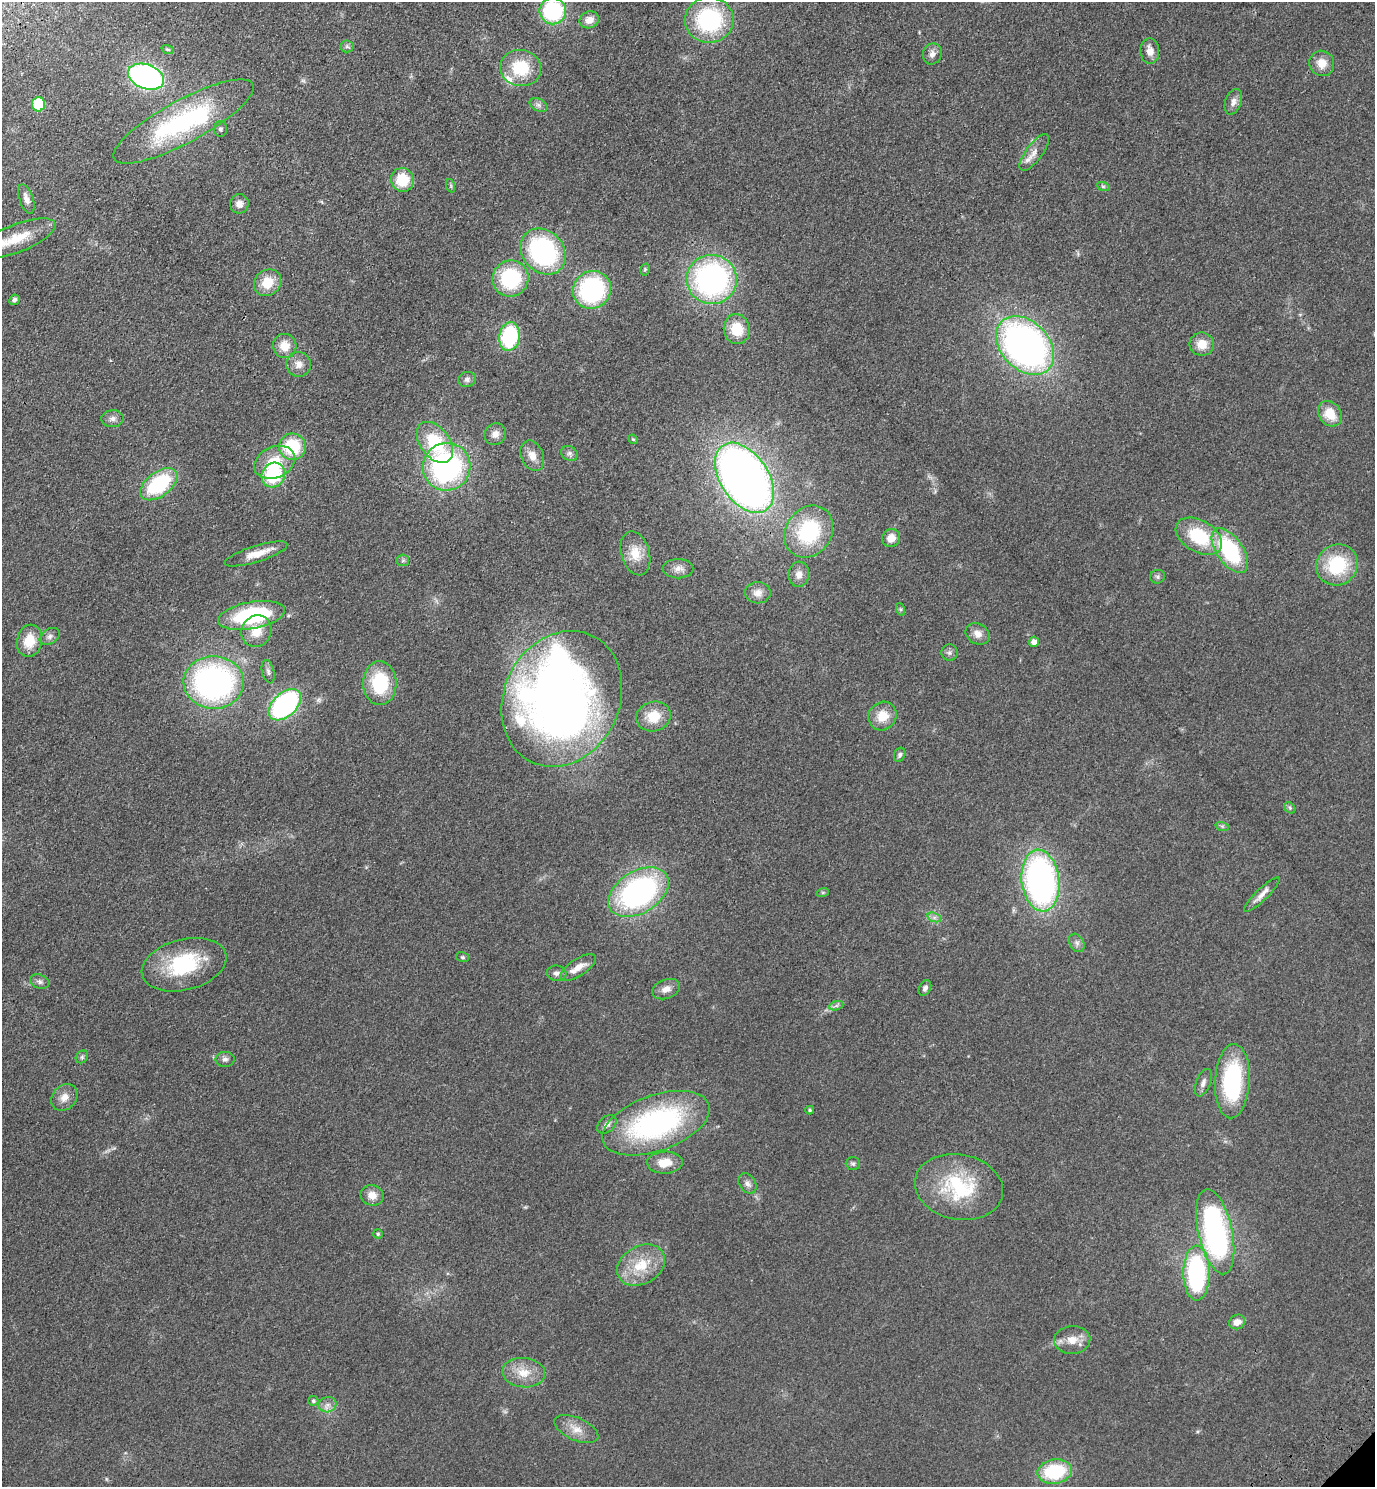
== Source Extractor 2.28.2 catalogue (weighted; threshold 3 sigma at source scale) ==
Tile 11 of 4 x 4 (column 3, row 3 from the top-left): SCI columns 3126-4498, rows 1573-3057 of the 6111 x 6115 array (HDU 1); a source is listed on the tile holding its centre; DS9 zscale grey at full resolution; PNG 1377 x 1489 px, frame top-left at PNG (2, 2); each listed source drawn as its Kron ellipse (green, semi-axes under 4 px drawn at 4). Shown black and unused: <1% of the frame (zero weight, under 3 of 4 exposures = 6% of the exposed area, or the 3 px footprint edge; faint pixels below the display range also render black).
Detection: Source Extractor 2.28.2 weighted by HDU 2 'WHT'; one run over the whole footprint, this tile lists its part. Background 0.0752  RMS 0.0062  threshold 0.0277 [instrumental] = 3 sigma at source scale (4.5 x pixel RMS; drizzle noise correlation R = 1.50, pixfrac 1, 0.05/0.05 arcsec/px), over >= 5 px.
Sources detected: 125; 1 too faint to see at this stretch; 2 inside a brighter object's white glare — neither listed nor drawn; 5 inside a brighter listed object's ellipse — not listed separately; the other 117 listed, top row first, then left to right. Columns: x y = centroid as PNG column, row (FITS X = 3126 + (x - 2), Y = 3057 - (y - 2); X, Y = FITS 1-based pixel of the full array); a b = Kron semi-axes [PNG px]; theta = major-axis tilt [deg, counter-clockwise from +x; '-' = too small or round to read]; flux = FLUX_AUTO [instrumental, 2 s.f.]
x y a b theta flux
553 11 13 13 - 64
589 20 10 8 21 5.1
709 20 24 23 - 65
347 46 6 6 - 1.4
168 49 6 4 -19 0.82
1150 51 13 9 -86 5.9
932 54 10 9 - 3.5
1322 63 13 12 - 7.6
521 68 20 18 -10 26
146 77 19 12 -21 160
1233 102 13 8 71 3.6
39 104 7 6 - 25
538 105 9 6 -27 2.2
183 121 79 21 28 92
220 129 8 6 -89 1.4
1034 152 22 8 54 5.2
402 180 12 11 - 19
451 186 7 4 -72 1
1103 186 6 4 -19 1
26 199 15 7 -72 4.3
239 204 9 9 - 4
17 238 41 14 21 20
543 251 25 20 -47 91
645 269 6 4 74 0.97
511 279 18 18 - 45
712 279 25 24 - 150
267 283 14 12 41 13
592 290 19 18 - 78
15 300 5 5 - 1.8
737 329 15 13 -81 15
509 336 14 10 81 53
1202 344 12 11 - 8.7
1025 345 34 24 -47 280
285 346 12 11 - 8.8
299 364 12 12 - 5.3
467 379 9 7 16 2.2
1330 414 13 11 -53 13
112 419 11 8 5 3
495 434 11 10 - 4.3
633 439 5 4 - 0.81
435 442 23 14 -54 32
292 447 13 13 - 32
569 453 9 7 -31 2.1
532 456 16 11 -68 6.4
275 462 21 15 24 20
447 467 24 23 - 130
273 475 13 11 55 38
744 478 39 24 -57 520
159 484 21 12 37 49
809 532 27 23 55 49
1199 536 25 15 -30 34
891 538 9 9 - 6.7
1230 550 25 13 -55 56
635 553 22 14 -74 12
256 554 33 8 18 9.4
403 560 6 6 - 1.3
1337 565 21 20 - 37
678 569 15 9 0 4.8
799 574 13 10 85 5
1158 577 7 7 - 1.7
758 593 13 10 -1 4.8
900 609 6 4 -71 0.98
252 615 34 13 10 66
256 631 16 15 - 11
978 634 12 10 -30 4.8
50 636 11 7 33 2.6
29 641 16 12 79 13
1034 642 5 5 - 4.4
949 653 8 8 - 2
268 672 12 6 -75 2
214 682 30 26 -2 180
380 683 22 16 -89 36
562 699 70 58 64 450
285 705 19 11 43 110
653 716 17 14 15 13
882 716 15 13 48 11
900 755 7 5 67 1.5
1290 808 6 4 -47 1
1222 826 7 4 -18 1.2
1040 880 31 19 -83 200
638 892 33 21 32 140
823 892 6 4 19 0.9
1262 895 24 6 44 5.1
934 917 7 4 -18 1.7
1077 943 10 7 -61 2.4
462 957 6 5 - 1
184 965 43 25 15 48
578 968 20 8 32 7.4
556 973 10 7 -6 2.9
40 982 10 7 -19 2.1
925 988 8 5 64 1.9
666 989 14 9 20 4.7
836 1006 7 4 19 1.5
82 1057 7 5 47 1.3
225 1059 9 7 0 2.3
1232 1081 37 17 87 67
1203 1083 14 7 69 3
64 1097 14 11 48 5.5
810 1110 4 4 - 0.87
656 1123 56 28 20 130
607 1124 11 7 40 3.1
665 1163 18 11 2 9.6
853 1164 7 6 - 1.3
747 1183 11 8 -55 2.8
959 1187 44 32 -11 51
372 1195 12 10 -16 5.7
1215 1232 43 17 -77 140
378 1234 5 4 - 0.98
641 1265 25 19 30 20
1197 1273 27 13 -90 87
1237 1322 8 7 - 5
1072 1340 18 14 4 8.6
524 1373 21 14 -5 12
313 1401 5 5 - 1.2
328 1405 9 7 18 3.3
576 1429 23 11 -23 8.2
1055 1472 17 12 10 38
Isophote crosses this tile's border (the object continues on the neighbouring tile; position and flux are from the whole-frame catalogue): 1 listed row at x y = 553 11